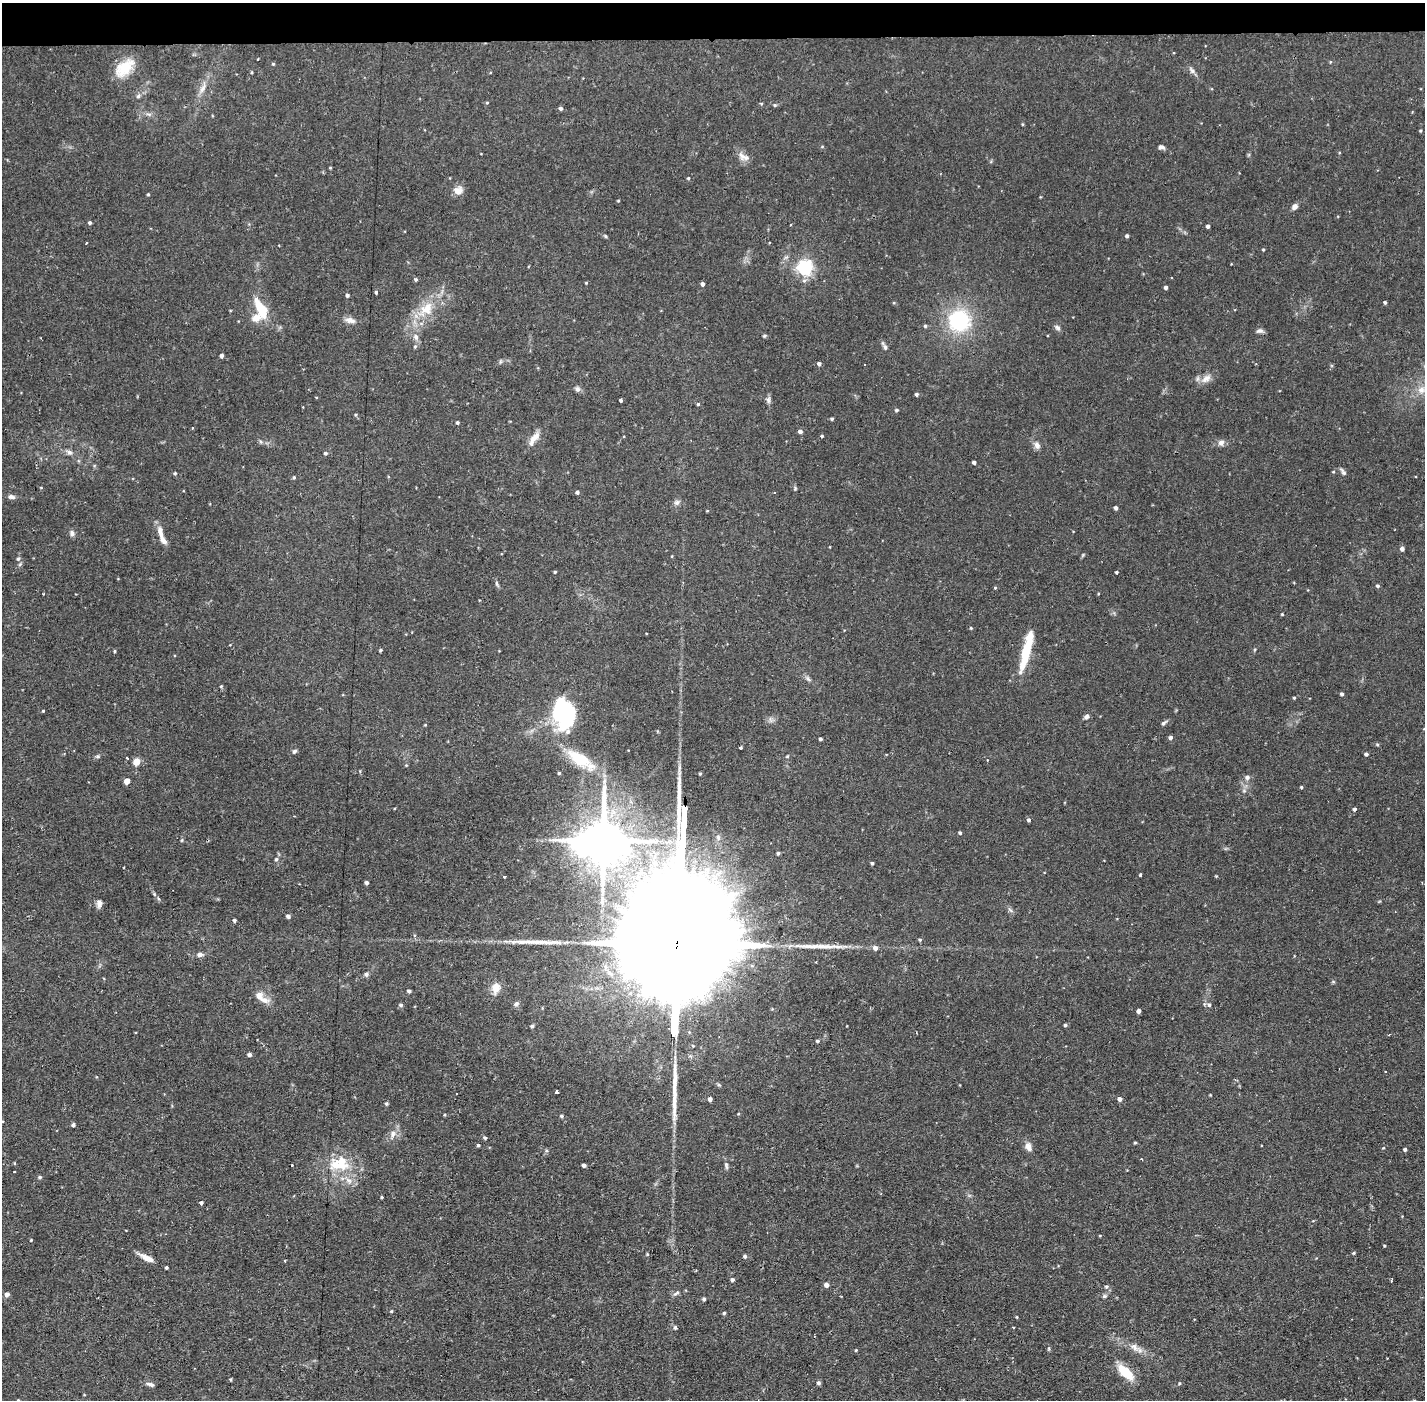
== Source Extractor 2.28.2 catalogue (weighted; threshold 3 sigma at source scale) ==
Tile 2 of 3 x 3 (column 2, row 1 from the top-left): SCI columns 1424-2846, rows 2849-4246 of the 4269 x 4300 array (HDU 1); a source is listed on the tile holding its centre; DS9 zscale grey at full resolution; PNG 1427 x 1402 px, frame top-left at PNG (2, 3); no overlay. Shown black and unused: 3% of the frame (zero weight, under 2 of 3 exposures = <1% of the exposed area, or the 3 px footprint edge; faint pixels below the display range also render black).
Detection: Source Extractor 2.28.2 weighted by HDU 2 'WHT'; one run over the whole footprint, this tile lists its part. Background 0.0744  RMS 0.0065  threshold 0.0293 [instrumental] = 3 sigma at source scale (4.5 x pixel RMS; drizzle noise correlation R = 1.50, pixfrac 1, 0.05/0.05 arcsec/px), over >= 5 px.
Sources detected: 224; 3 inside a brighter object's white glare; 3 cosmic-ray / hot-pixel residue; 2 long thin detections or spike segments (spike, bleed or trail) — not listed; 8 inside a brighter listed object's ellipse — not listed separately; the other 208 listed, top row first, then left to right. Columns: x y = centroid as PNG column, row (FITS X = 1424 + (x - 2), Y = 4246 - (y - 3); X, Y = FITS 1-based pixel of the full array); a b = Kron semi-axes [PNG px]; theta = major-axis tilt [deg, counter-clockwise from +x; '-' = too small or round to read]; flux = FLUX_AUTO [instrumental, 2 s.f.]
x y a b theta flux
1330 62 5 3 - 0.52
273 64 4 4 - 0.69
124 68 22 12 43 19
1192 70 11 6 -54 2.3
203 88 17 6 65 4.6
138 96 6 5 - 1.3
487 103 4 3 - 0.62
761 103 4 3 - 0.63
775 105 5 4 - 0.89
561 108 4 4 - 1.6
149 114 9 4 -13 1.7
1022 124 4 3 - 0.65
1420 131 4 3 - 0.71
1161 147 7 5 4 2.1
746 158 15 8 9 3.8
330 168 4 3 - 0.54
688 178 4 3 - 0.71
458 191 12 11 - 4.7
148 194 4 3 - 0.7
618 201 4 3 - 0.54
1295 207 7 6 - 2.7
90 223 4 4 - 1.3
1208 226 3 3 - 1.9
605 236 5 4 - 0.82
1127 236 4 4 - 1.5
86 243 3 2 - 0.65
1263 250 4 3 - 0.58
805 268 6 6 - 190
416 279 5 4 - 1.1
586 283 4 3 - 0.54
702 284 4 3 - 2.1
1166 287 4 4 - 1.7
376 292 4 3 - 0.94
347 295 4 4 - 1.6
1385 302 3 3 - 1.1
261 309 27 11 -66 18
426 309 26 16 50 19
350 320 14 7 -13 3.9
959 321 24 23 - 49
925 326 5 4 - 1
1057 327 9 6 -34 1.7
1260 331 9 6 9 2
764 336 6 3 31 0.79
416 337 10 7 -63 2.7
415 346 5 5 - 0.92
885 347 7 5 -75 1.5
222 356 4 3 - 2
819 364 4 4 - 1.9
864 365 3 2 - 1.4
1206 379 16 8 35 5
577 389 8 6 -55 1.9
1421 390 11 10 - 5.8
916 394 4 4 - 1.2
768 400 10 6 -90 2
621 401 3 3 - 1.3
698 404 4 4 - 0.92
896 410 4 4 - 1.1
356 415 4 3 - 0.78
832 419 4 3 - 1
457 422 3 3 - 1.2
192 428 3 2 - 1.2
800 431 4 4 - 1.9
822 436 4 3 - 0.79
535 437 17 8 46 5.9
1221 443 8 7 - 2.8
1037 445 9 7 -68 3.1
69 452 10 6 -16 2.3
325 453 4 4 - 1.4
974 462 4 3 - 1.8
1343 472 11 5 -53 1.6
175 473 4 4 - 0.83
294 477 4 3 - 0.79
795 488 5 5 - 0.86
577 492 4 4 - 1.5
11 497 9 6 -16 2.1
677 502 8 7 - 2
1116 508 4 4 - 1.8
707 511 4 3 - 0.51
160 532 18 7 -76 5.5
72 533 8 6 -79 2.1
1402 549 5 5 - 2
672 556 4 3 - 0.45
18 559 6 5 - 1.4
555 572 4 3 - 0.71
1116 572 3 3 - 0.97
497 583 8 4 -70 1.3
1378 586 4 4 - 1.3
995 588 4 4 - 0.63
1282 614 3 3 - 0.58
971 628 4 4 - 0.68
381 650 3 3 - 1
114 651 3 3 - 0.74
1026 651 35 9 76 22
808 679 9 5 -62 1.6
221 686 5 4 - 0.71
1342 694 4 4 - 1.3
1294 698 3 3 - 0.76
43 711 3 3 - 0.63
565 713 28 21 -85 71
1087 717 6 5 - 2.1
1164 723 8 5 33 1.4
425 725 5 3 - 0.49
1171 738 4 4 - 1.9
820 739 3 3 - 1.2
1377 744 5 4 - 0.85
741 747 3 2 - 0.85
295 751 6 5 - 1.3
1366 754 4 4 - 1.5
97 756 5 5 - 1
787 756 4 4 - 0.68
580 760 40 15 -33 28
987 760 3 3 - 0.69
136 762 5 5 - 11
406 765 4 4 - 0.53
559 773 3 3 - 0.8
1247 777 7 7 - 1.9
127 781 5 4 - 5.3
1301 787 3 3 - 0.76
1354 809 4 4 - 1.5
1029 820 4 4 - 1.4
683 821 24 3 87 2500
960 833 4 3 - 1
182 840 6 3 71 0.73
603 840 15 11 -88 2900
778 853 4 4 - 1
276 859 6 5 - 1.1
872 863 3 3 - 1.1
1140 875 3 3 - 0.83
503 876 3 3 - 3.1
1216 876 3 3 - 0.49
366 883 4 3 - 1.9
99 904 9 7 77 2.9
288 916 4 4 - 2.2
234 920 4 4 - 1.3
920 940 4 4 - 0.79
839 946 20 5 0 5.7
875 948 5 5 - 2.9
677 949 127 22 87 61000
200 955 7 5 6 2.3
366 974 6 5 - 1.3
496 988 14 10 78 7.1
409 991 4 3 - 1.7
630 993 6 5 - 1.6
264 1000 16 7 -17 4.9
516 1004 8 6 27 1.7
401 1005 5 4 - 1.3
1209 1005 6 5 - 1.4
1138 1011 4 4 - 2.4
1065 1025 4 4 - 1.1
532 1026 5 4 - 1
136 1033 3 2 - 0.65
818 1041 4 4 - 1.2
249 1055 4 4 - 1.9
1386 1071 3 2 - 1
556 1092 4 3 - 2.6
1210 1095 3 2 - 0.52
710 1099 4 4 - 2.4
1120 1099 5 4 - 2.2
386 1104 4 4 - 1
561 1116 4 4 - 1
73 1125 4 4 - 1.6
393 1134 10 7 77 3.6
485 1138 4 4 - 1.1
1135 1143 5 3 - 0.63
478 1145 4 3 - 0.99
1028 1147 10 7 -66 4.3
1405 1149 4 3 - 1.3
546 1151 5 5 - 0.99
1142 1159 3 2 - 0.46
14 1163 4 3 - 0.55
291 1165 3 2 - 1
335 1165 20 16 -76 15
584 1165 4 3 - 2
726 1165 11 4 -81 1.6
14 1172 2 2 - 0.73
40 1177 5 4 - 1.1
349 1180 10 7 -38 3.9
381 1197 3 3 - 0.77
201 1203 4 3 - 1.4
31 1240 4 2 - 0.46
1384 1246 4 3 - 0.66
1354 1253 4 3 - 0.79
647 1254 4 4 - 0.66
745 1256 5 4 - 1.2
146 1258 19 6 -26 5.5
285 1261 3 2 - 0.61
166 1267 3 3 - 1
732 1280 4 4 - 1.5
826 1285 4 4 - 2.9
1106 1287 5 5 - 1.3
676 1293 11 4 40 1.6
7 1294 5 4 - 2.8
1104 1296 6 5 - 1.2
704 1299 4 4 - 1.3
391 1311 4 3 - 0.67
724 1313 4 4 - 0.95
1017 1317 4 3 - 0.52
675 1328 6 5 - 1.1
1134 1347 15 8 -39 4.9
1049 1349 5 3 - 0.7
856 1350 4 3 - 0.68
1125 1372 23 10 -43 15
231 1379 4 3 - 0.64
819 1383 5 4 - 1.5
1179 1383 5 4 - 0.75
150 1384 12 4 -15 2.1
18 1400 3 3 - 0.48
1414 1400 5 3 - 0.57
Overlapping masked pixels (flux is a lower limit): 2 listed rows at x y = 683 821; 677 949
Isophote crosses this tile's border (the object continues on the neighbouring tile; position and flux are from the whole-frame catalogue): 2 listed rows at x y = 18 1400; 1414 1400